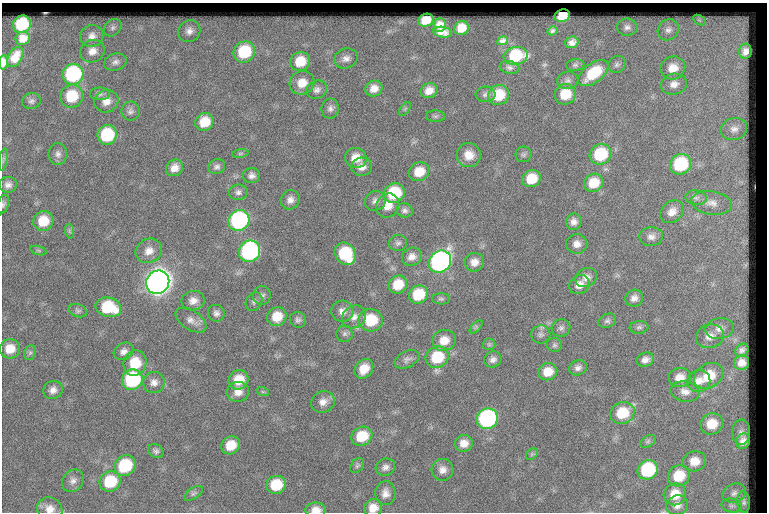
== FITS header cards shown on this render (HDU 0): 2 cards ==
NAXIS1  =                  765
NAXIS2  =                  510

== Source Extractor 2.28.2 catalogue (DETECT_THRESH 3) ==
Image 765 x 510 px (HDU 0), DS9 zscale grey, 1 PNG px = 1 image px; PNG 769 x 514 px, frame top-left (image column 1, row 510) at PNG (2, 3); each listed source drawn as its Kron ellipse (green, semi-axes under 4 px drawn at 4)
Background 55.7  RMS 6.6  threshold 19.9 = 3 sigma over >= 5 px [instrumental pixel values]
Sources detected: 176; all 176 listed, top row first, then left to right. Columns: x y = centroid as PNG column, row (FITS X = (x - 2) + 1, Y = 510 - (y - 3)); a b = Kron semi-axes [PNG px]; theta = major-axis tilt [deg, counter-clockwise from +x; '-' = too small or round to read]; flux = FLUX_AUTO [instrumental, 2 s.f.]
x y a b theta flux
562 16 8 6 19 7400
426 20 8 6 21 5200
699 20 7 4 -34 700
22 24 9 8 - 17000
440 25 7 6 - 2300
627 27 10 8 1 2200
113 28 9 7 45 1700
462 28 7 7 - 4700
668 30 11 10 - 2600
189 31 11 10 - 3100
552 31 5 4 - 710
442 32 9 5 -8 2200
92 36 11 10 - 3300
23 38 7 6 - 3100
502 41 5 4 - 1300
572 42 6 5 - 2100
92 51 12 11 - 4100
745 51 7 6 - 3000
244 52 11 10 - 24000
516 56 12 8 10 20000
15 57 11 7 59 5200
346 58 12 10 20 3000
300 61 10 9 - 10000
3 62 7 4 88 2900
115 62 11 8 16 2100
617 64 9 8 - 1500
575 65 9 6 9 1000
509 67 10 6 -13 1300
673 68 12 11 - 6800
593 73 17 9 38 18000
73 74 10 10 - 56000
568 80 10 9 - 1800
302 83 12 11 - 6700
674 84 13 10 13 3700
374 88 8 8 - 3700
317 90 10 9 - 2200
429 91 8 7 - 4200
100 94 10 6 0 1500
485 94 10 8 4 1700
565 94 11 10 - 11000
499 95 11 9 30 14000
72 96 12 11 - 16000
31 101 9 8 - 1600
106 101 12 11 - 4500
330 109 10 8 80 1900
405 109 8 4 53 730
130 111 9 9 - 1800
435 116 9 5 -2 1100
204 122 9 8 - 9200
734 129 13 11 13 3500
107 135 10 9 - 25000
240 153 8 4 8 790
58 154 11 9 -90 2200
523 154 8 8 - 1300
600 154 11 10 - 25000
469 155 12 12 - 5800
356 158 11 10 - 6300
3 160 11 3 80 900
680 164 11 10 - 33000
217 167 9 7 27 1600
362 167 10 9 - 3200
174 168 9 8 - 3900
419 172 10 9 - 8300
251 176 8 7 - 2000
531 179 9 8 - 11000
594 183 10 9 - 9600
8 185 9 8 - 2300
238 192 9 7 8 1700
394 193 11 9 33 23000
696 198 10 7 -7 2100
290 200 10 9 - 2800
375 201 11 9 26 2300
712 203 20 11 -8 5700
3 204 9 5 76 1100
388 206 12 11 - 5300
405 210 8 7 - 1600
672 212 13 10 41 4100
239 220 11 10 - 79000
43 221 10 9 - 10000
574 222 8 7 - 2400
69 231 7 4 -89 880
651 237 12 9 5 2700
398 243 9 8 - 1500
577 244 10 10 - 3300
39 251 8 3 -19 710
149 251 13 12 - 4500
250 251 11 10 - 92000
345 254 12 10 -55 26000
412 257 10 8 29 3200
440 262 12 10 46 160000
474 262 9 9 - 3600
586 277 11 9 25 3100
158 282 12 11 - 550000
398 285 9 8 - 10000
579 285 11 9 31 3600
262 295 9 9 - 1700
418 295 10 8 35 16000
634 298 9 8 - 2500
441 299 9 5 -1 1000
193 301 11 9 10 3600
254 302 10 7 59 1400
108 307 13 9 -14 21000
78 311 9 6 -19 1300
342 311 11 10 - 3300
216 313 8 8 - 1800
277 317 10 9 - 8200
354 317 12 11 - 3500
191 320 17 9 -33 3500
298 320 8 8 - 1400
371 320 12 11 - 16000
607 321 9 6 24 1300
476 327 8 4 45 720
639 327 9 6 8 1200
561 328 9 8 - 1700
720 329 14 10 11 3800
345 334 8 8 - 1400
541 334 10 9 - 1700
710 336 14 11 15 4900
444 340 12 10 21 6000
489 344 6 6 - 900
554 345 8 7 - 1200
10 349 10 9 - 6800
742 350 7 6 - 2100
124 351 10 8 29 2500
30 353 7 6 - 1000
437 357 12 10 31 19000
407 359 13 8 27 2000
493 359 9 8 - 2000
645 360 9 7 22 2400
135 363 13 11 71 13000
742 363 8 7 - 3900
578 368 9 7 19 2000
364 369 10 8 52 6600
548 372 9 8 - 6500
709 376 15 12 33 13000
680 377 11 9 11 5100
132 380 10 10 - 44000
239 380 10 9 - 8700
699 381 11 11 - 4100
154 382 11 10 - 3000
53 390 10 9 - 2700
238 392 11 10 - 4000
263 392 6 4 -18 680
685 392 14 10 -11 3900
323 402 12 10 23 3700
622 413 12 10 24 14000
487 419 11 10 - 77000
712 424 11 10 - 10000
741 432 13 9 85 2300
362 436 11 9 27 12000
648 441 8 5 31 1000
743 441 8 6 65 3200
464 443 9 8 - 4500
231 445 10 8 37 8900
156 451 8 6 -34 1400
532 454 6 5 - 760
694 461 11 10 - 6200
125 466 11 9 41 24000
357 466 8 5 49 1000
385 467 10 8 25 2200
443 470 11 11 - 3400
648 470 10 9 - 33000
679 476 11 10 - 13000
73 481 12 10 48 2700
110 481 11 10 - 18000
276 485 10 9 - 13000
194 493 10 5 32 1200
385 493 12 10 -88 3300
734 493 12 9 20 2700
675 494 11 11 - 8600
744 502 10 6 -86 1300
677 505 11 9 20 3100
732 506 10 7 -11 1500
373 508 9 8 - 5200
50 509 13 11 -21 4500
316 510 10 7 0 3900
At the frame edge (FLAGS 8, measured only in part): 5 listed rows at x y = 3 62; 3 204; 373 508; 50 509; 316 510